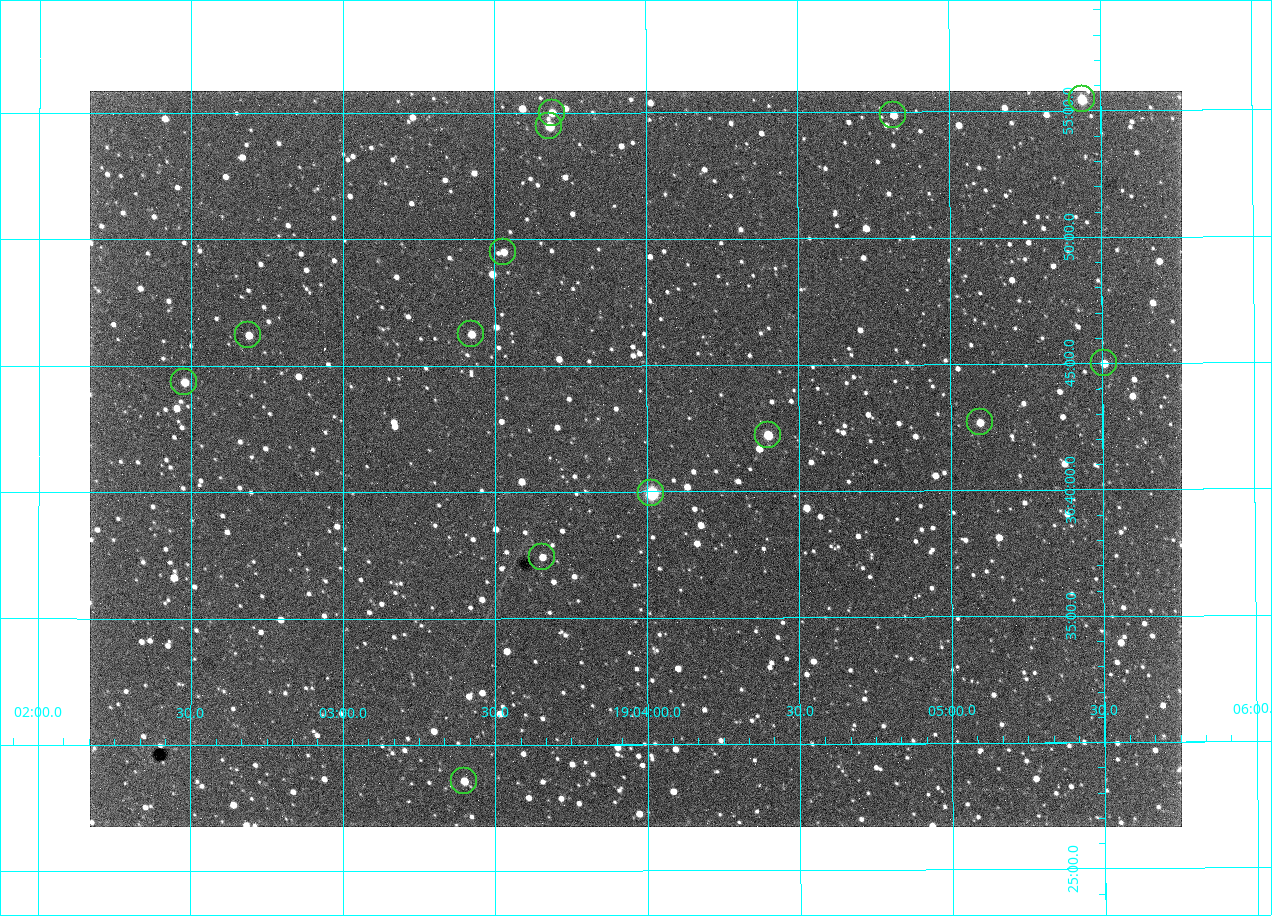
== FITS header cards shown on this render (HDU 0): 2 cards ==
NAXIS1  =                 1092 /fastest changing axis
NAXIS2  =                  736 /next to fastest changing axis

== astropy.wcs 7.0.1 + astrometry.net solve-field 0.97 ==
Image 1092 x 736 px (HDU 0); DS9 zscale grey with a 90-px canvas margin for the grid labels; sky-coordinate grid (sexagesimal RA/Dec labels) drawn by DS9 from the SOLVED WCS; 14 Tycho-2 reference stars matched to detected sources circled (green)
Header WCS: none
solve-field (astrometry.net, Tycho-2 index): SOLVED blind (the file carries no WCS)
Solved WCS: RA---TAN-SIP/DEC--TAN-SIP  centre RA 19:03:58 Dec +36:41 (285.99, +36.69 deg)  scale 2.37 arcsec/px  FOV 43.2' x 29.1'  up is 0 deg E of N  parity flipped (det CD > 0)
(file carries no celestial WCS; the grid is the blind solution)
Tycho-2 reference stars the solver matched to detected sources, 14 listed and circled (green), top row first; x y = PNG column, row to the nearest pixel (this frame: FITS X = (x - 90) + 1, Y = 736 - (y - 91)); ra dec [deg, ICRS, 3 dp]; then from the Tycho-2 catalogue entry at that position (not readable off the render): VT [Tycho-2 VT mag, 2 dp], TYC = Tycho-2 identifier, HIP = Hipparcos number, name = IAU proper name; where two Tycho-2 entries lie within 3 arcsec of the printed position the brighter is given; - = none
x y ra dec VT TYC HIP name
1082 99 286.360 +36.924 9.83 2652-14-1 - -
552 113 285.922 +36.917 10.48 2652-1249-1 - -
893 115 286.204 +36.915 10.94 2652-350-1 - -
549 126 285.920 +36.908 9.57 2652-218-1 - -
503 252 285.882 +36.825 10.95 2652-329-1 - -
471 334 285.856 +36.771 11.11 2652-1253-1 - -
248 335 285.672 +36.770 11.14 2651-2527-1 - -
1104 363 286.377 +36.750 10.72 2652-110-1 - -
184 382 285.620 +36.739 11.03 2651-1906-1 - -
980 422 286.274 +36.711 10.88 2652-1070-1 - -
768 435 286.100 +36.704 10.14 2652-1649-1 - -
651 493 286.004 +36.666 8.52 2652-1368-1 - -
542 557 285.914 +36.624 11.11 2652-845-1 - -
464 781 285.849 +36.476 10.21 2652-1424-1 - -